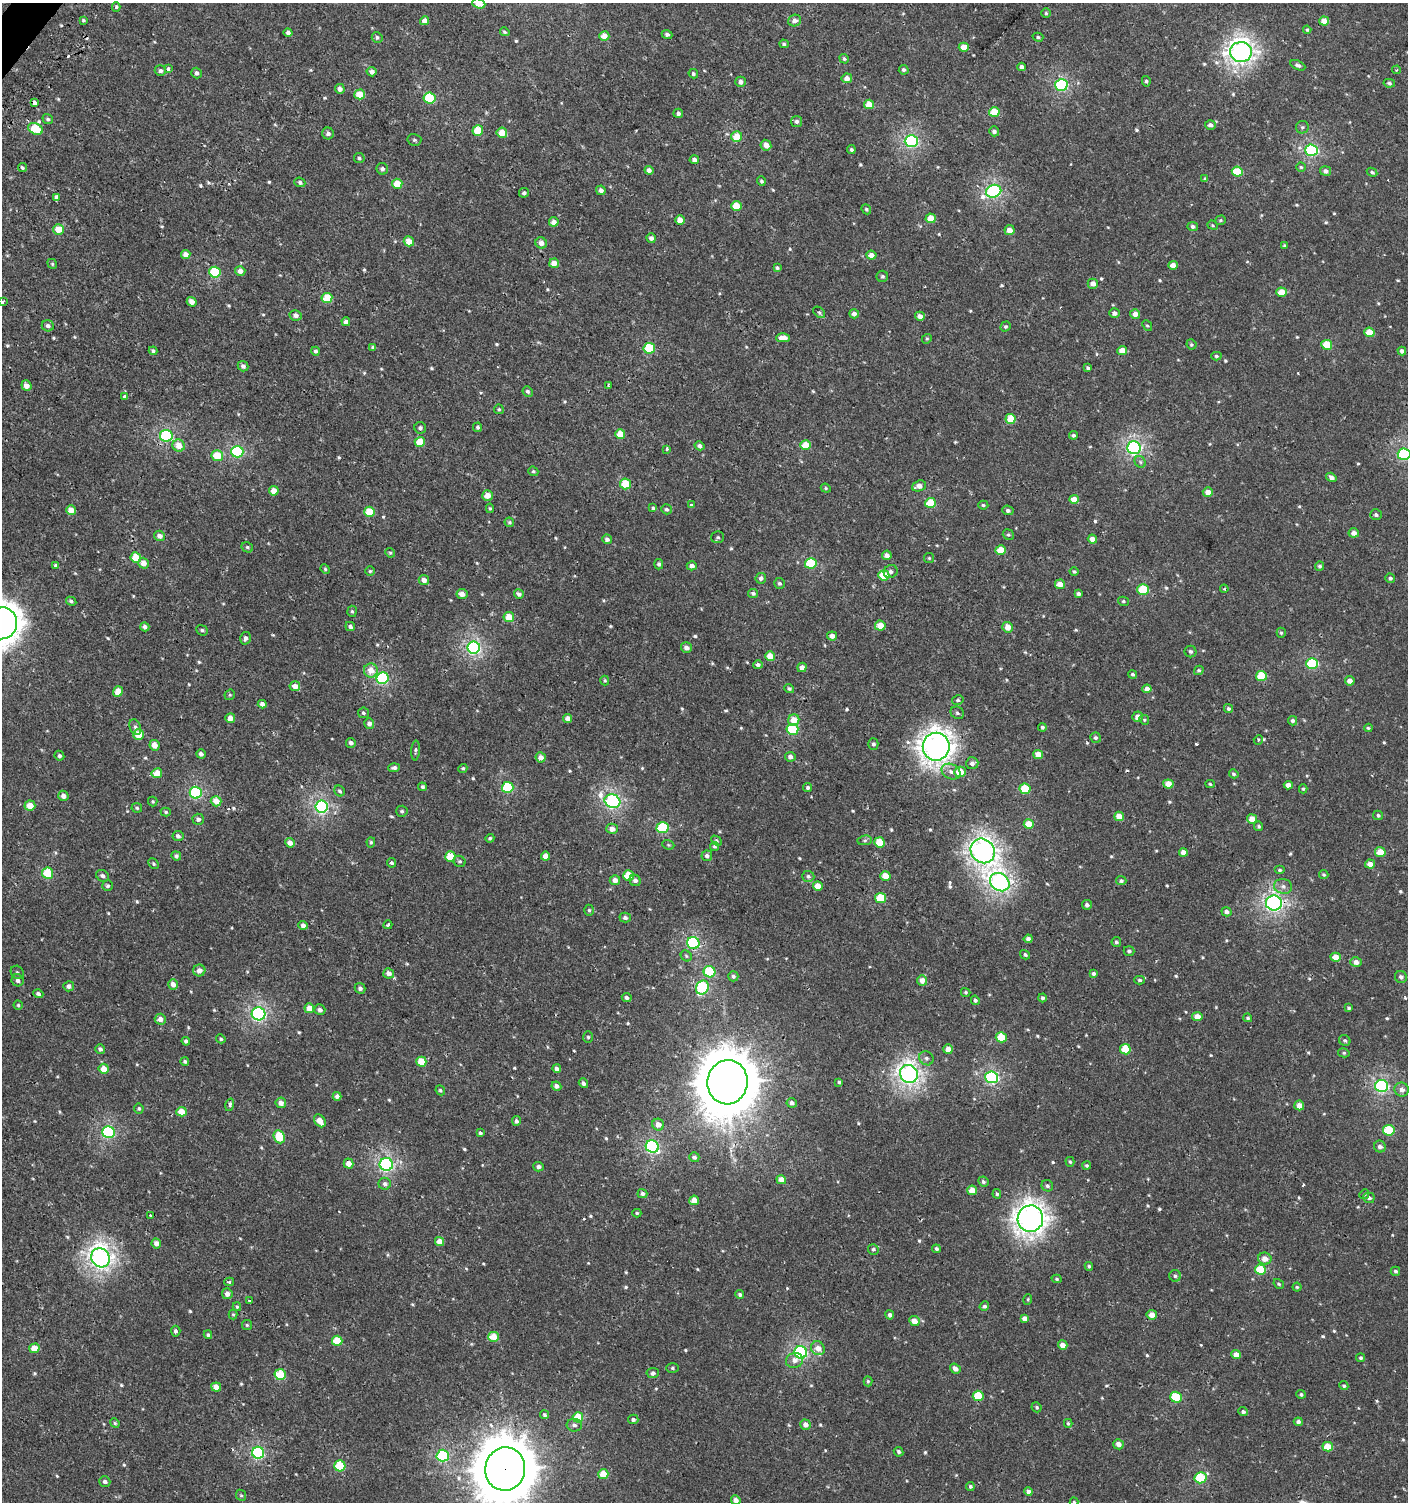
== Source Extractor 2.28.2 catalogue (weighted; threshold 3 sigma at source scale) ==
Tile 11 of 4 x 4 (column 3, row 3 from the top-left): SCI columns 2981-4386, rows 1539-3038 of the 6059 x 6037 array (HDU 1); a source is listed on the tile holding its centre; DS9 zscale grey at full resolution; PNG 1410 x 1504 px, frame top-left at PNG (2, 3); each listed source drawn as its Kron ellipse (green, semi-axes under 4 px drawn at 4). Shown black and unused: <1% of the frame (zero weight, under 2 of 3 exposures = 2% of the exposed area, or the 3 px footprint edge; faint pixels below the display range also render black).
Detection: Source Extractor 2.28.2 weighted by HDU 2 'WHT'; one run over the whole footprint, this tile lists its part. Background 9.47e-04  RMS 0.0025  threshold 0.0115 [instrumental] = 3 sigma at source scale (4.5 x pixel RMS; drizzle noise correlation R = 1.50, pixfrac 1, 0.0396/0.0396 arcsec/px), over >= 5 px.
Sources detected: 689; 2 too faint to see at this stretch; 8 cosmic-ray / hot-pixel residue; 1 long thin detection or spike segment (spike, bleed or trail) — neither listed nor drawn; of the other 678, all 500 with FLUX_AUTO >= 0.34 (the completeness limit of this list) listed and drawn (178 fainter detections not listed), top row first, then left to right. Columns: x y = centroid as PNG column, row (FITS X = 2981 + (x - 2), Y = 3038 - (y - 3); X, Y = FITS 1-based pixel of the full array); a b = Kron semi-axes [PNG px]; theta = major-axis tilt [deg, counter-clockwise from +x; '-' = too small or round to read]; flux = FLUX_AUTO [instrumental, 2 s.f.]
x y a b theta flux
479 4 6 5 - 3.2
116 7 5 4 - 0.39
1046 13 4 4 - 0.4
83 20 3 3 - 0.43
795 20 6 5 - 1.1
425 21 4 4 - 1.8
1324 21 5 4 - 3.2
1307 30 4 4 - 0.36
505 32 5 4 - 0.39
288 33 4 4 - 0.82
667 34 5 4 - 0.66
604 36 5 5 - 2.7
377 37 5 5 - 0.56
1038 37 5 4 - 0.36
784 44 5 4 - 0.43
964 47 5 4 - 3.1
1241 52 11 10 - 140
844 59 5 4 - 0.41
1298 65 8 4 -25 0.72
1021 67 4 4 - 0.9
168 69 4 3 - 1.6
904 70 5 4 - 0.5
1397 70 4 3 - 0.34
160 71 5 5 - 0.7
371 72 5 4 - 0.97
197 73 5 5 - 0.88
693 74 5 4 - 0.49
847 78 5 5 - 1.6
1146 81 5 4 - 0.5
741 82 5 5 - 1.2
1389 83 6 4 -11 0.44
1061 85 6 6 - 31
340 89 5 5 - 1.4
360 94 5 5 - 4.3
429 98 6 5 - 14
34 102 4 3 - 1.2
869 104 5 5 - 4
994 112 5 5 - 5.3
678 113 5 4 - 0.74
48 119 5 4 - 0.49
797 121 5 5 - 0.71
1210 125 5 4 - 0.95
1302 127 6 6 - 0.58
35 129 8 5 -26 8.2
478 131 5 5 - 6.4
994 131 5 5 - 0.8
328 133 6 6 - 0.83
502 133 5 5 - 3.3
737 137 5 5 - 5.3
414 140 7 6 - 0.52
911 141 6 6 - 42
766 145 5 5 - 2
851 150 4 4 - 0.45
1311 150 6 6 - 32
359 158 5 5 - 0.46
694 160 5 4 - 1.1
1301 167 4 4 - 0.36
22 168 5 4 - 0.46
382 169 6 5 - 0.72
649 170 4 4 - 0.92
1325 171 5 4 - 0.95
1237 172 5 5 - 7
1372 172 5 4 - 0.54
1205 179 4 3 - 0.39
761 181 5 4 - 0.48
300 182 5 4 - 0.62
397 184 5 5 - 4.6
601 190 5 4 - 0.94
994 191 8 6 22 44
524 193 5 4 - 0.64
57 197 4 3 - 5.9
736 206 5 5 - 5.5
866 209 5 4 - 0.48
931 218 5 5 - 4.1
680 220 5 4 - 2.6
1220 220 5 4 - 0.41
554 222 5 4 - 1.5
1213 225 5 4 - 0.36
1193 226 5 4 - 0.77
58 229 5 5 - 4
1009 230 5 5 - 2.4
651 238 5 4 - 0.91
409 241 5 5 - 3
541 243 6 5 - 1.6
1284 245 4 4 - 0.35
186 254 4 4 - 1.8
871 255 5 4 - 1.7
554 263 5 4 - 2.5
52 264 5 4 - 0.34
1173 265 5 4 - 2
777 268 4 4 - 0.44
240 271 5 5 - 1.4
215 272 5 5 - 16
882 276 5 5 - 0.54
1093 284 5 5 - 1.6
1282 292 5 4 - 4.4
327 298 5 5 - 6.8
2 302 3 3 - 0.79
192 302 5 4 - 1.7
819 312 7 4 -42 0.67
1114 313 5 4 - 1
854 314 5 4 - 1.3
1135 314 5 5 - 1.8
296 315 6 5 - 1.1
920 316 5 4 - 1.5
346 322 4 4 - 1.3
48 326 6 5 - 0.83
1006 326 5 4 - 0.49
1147 326 6 4 -45 0.36
1369 332 5 4 - 4.3
783 338 7 4 1 2.8
927 339 5 4 - 0.37
1191 344 5 4 - 0.43
1327 345 5 5 - 7.3
373 347 4 4 - 0.45
649 348 6 5 - 13
1122 350 5 4 - 2.5
153 351 4 4 - 0.49
316 351 4 4 - 0.58
1402 351 4 4 - 0.85
1216 356 5 4 - 0.47
243 366 5 5 - 0.73
1088 368 4 3 - 0.46
609 385 4 4 - 0.43
26 386 5 5 - 1.9
528 391 5 4 - 0.58
125 397 4 3 - 2.5
499 409 5 4 - 0.37
1010 419 5 5 - 4.9
478 427 5 4 - 0.48
420 428 6 5 - 0.72
620 434 5 5 - 4.6
1073 435 4 4 - 0.57
166 436 6 6 - 29
420 442 5 5 - 5.9
179 445 6 6 - 3.3
806 445 5 5 - 4.7
700 446 5 4 - 0.81
1134 448 7 6 - 54
667 449 4 3 - 0.69
237 452 6 6 - 26
1404 454 6 5 - 27
217 456 6 5 - 5.7
1140 462 6 5 - 0.53
533 471 5 4 - 0.38
1331 477 5 4 - 1.2
626 484 5 5 - 6.4
919 486 7 5 20 1.8
826 488 5 4 - 0.35
274 491 5 4 - 3.2
1208 492 5 4 - 2.1
487 495 5 5 - 2.7
1074 499 5 4 - 3.4
930 503 5 5 - 8.6
691 505 3 3 - 1.2
983 505 5 4 - 0.4
490 508 5 4 - 0.36
653 508 4 4 - 0.4
667 509 5 5 - 0.56
71 510 5 5 - 2.9
1008 510 6 4 -23 0.76
370 512 5 5 - 6.4
1376 515 6 5 - 0.68
509 522 5 4 - 0.4
1354 533 5 5 - 1.5
1008 535 6 5 - 0.45
159 536 5 5 - 1.4
718 537 6 6 - 0.5
607 539 5 4 - 0.94
1092 539 5 4 - 1.8
247 547 6 5 - 0.5
1001 550 5 4 - 5
390 553 5 4 - 0.34
887 555 5 4 - 1.2
136 557 5 5 - 5.7
929 558 5 5 - 0.35
143 563 5 5 - 2.2
811 563 6 5 - 13
659 564 5 4 - 0.58
56 565 4 3 - 0.46
692 566 5 4 - 1.4
1320 566 4 4 - 0.52
325 569 5 4 - 0.34
370 571 4 4 - 0.39
891 572 7 6 - 0.87
1074 572 4 4 - 0.43
884 575 5 5 - 7.7
761 578 5 5 - 0.82
1390 578 5 5 - 0.49
424 580 5 4 - 1.5
779 583 5 5 - 0.66
1060 584 5 4 - 2.3
1224 589 4 3 - 0.38
1143 590 6 5 - 11
753 593 5 4 - 0.64
462 594 5 5 - 1.7
519 594 5 4 - 0.82
1078 594 4 3 - 0.75
71 601 5 4 - 0.53
1123 601 5 4 - 0.4
352 611 5 4 - 0.43
509 617 5 5 - 4.2
2 623 16 15 - 420
350 626 5 4 - 0.86
880 626 5 5 - 3.5
145 627 4 4 - 0.84
1008 627 5 5 - 2.9
202 630 6 5 - 0.53
1281 633 5 4 - 0.37
832 636 5 4 - 1.5
245 638 6 5 - 0.86
474 648 6 6 - 51
686 648 5 5 - 1.3
1190 651 6 5 - 0.63
770 656 5 5 - 3.3
1312 663 6 5 - 20
758 665 5 4 - 0.68
802 667 5 4 - 1.6
371 670 7 7 - 3.1
1199 670 5 4 - 0.45
1133 674 4 3 - 0.44
1261 676 5 5 - 6.8
382 678 6 6 - 31
605 680 5 4 - 0.38
1350 681 5 4 - 1.6
295 686 5 5 - 2.1
789 689 5 4 - 0.46
1147 689 4 4 - 1.5
118 691 5 5 - 2.8
230 695 5 5 - 0.34
958 700 6 4 13 0.48
262 704 4 4 - 1.1
1228 709 5 4 - 0.57
363 713 5 5 - 0.5
957 713 7 6 - 0.53
1138 717 5 5 - 1.5
230 718 5 5 - 2.1
568 718 4 4 - 1.3
794 720 6 5 - 3.6
1144 720 5 4 - 0.35
1293 721 4 4 - 0.61
369 723 5 5 - 1.1
135 727 8 5 -66 0.8
1042 727 4 4 - 0.47
1368 728 4 3 - 0.37
792 729 6 5 - 16
139 735 5 5 - 4.7
1096 738 5 5 - 0.63
1258 740 5 4 - 0.49
351 743 5 5 - 0.9
873 744 5 5 - 0.57
155 745 5 5 - 1.9
936 747 14 13 - 220
415 750 10 4 86 0.53
201 754 5 4 - 0.85
1038 754 5 4 - 2.8
59 756 5 4 - 0.52
541 757 5 5 - 1.6
790 757 5 5 - 1.1
972 763 6 6 - 0.94
394 768 6 4 4 0.69
463 768 4 4 - 0.43
951 772 10 7 -25 1.5
960 772 5 5 - 5.1
157 773 5 5 - 3.6
1234 774 5 4 - 0.47
1168 784 5 4 - 3.3
1210 784 5 4 - 0.39
1288 785 4 4 - 1.6
422 787 4 4 - 0.53
508 787 6 5 - 14
808 787 4 4 - 0.56
1025 789 5 5 - 8.8
1303 789 4 4 - 0.35
340 791 6 5 - 0.5
196 793 6 6 - 26
63 796 5 5 - 1.4
153 801 5 5 - 0.37
216 801 5 5 - 2.8
612 801 8 6 -24 49
30 805 5 5 - 3.3
321 807 6 6 - 48
137 808 5 5 - 0.44
402 811 6 5 - 0.58
166 812 5 4 - 0.37
1378 815 5 4 - 0.56
1119 816 5 4 - 2.8
198 819 6 5 - 0.79
1252 819 5 4 - 3
1029 824 5 5 - 5
1258 826 5 4 - 0.48
663 828 6 5 - 16
612 829 6 5 - 1.8
178 836 5 5 - 0.86
490 838 4 4 - 0.38
865 840 7 5 6 0.49
716 841 6 4 -43 0.39
371 842 5 4 - 0.37
879 842 5 5 - 6.3
290 843 5 4 - 1.7
668 845 6 4 -21 0.35
714 846 4 4 - 0.36
983 851 13 11 -50 150
1183 852 4 4 - 2.1
1380 852 5 5 - 4.5
176 856 5 4 - 0.67
545 856 4 4 - 2.3
707 856 5 5 - 0.83
450 857 5 5 - 5.3
459 861 6 5 - 0.48
391 863 4 4 - 0.48
154 864 6 4 -47 0.42
1370 864 5 4 - 1.9
1280 870 5 4 - 0.53
48 873 5 5 - 9.8
1324 875 5 4 - 0.43
102 876 7 5 -33 0.87
628 876 5 5 - 6.9
808 876 6 5 - 0.73
885 876 5 5 - 3.7
615 880 5 5 - 1.5
635 880 6 5 - 1
1121 881 5 4 - 0.55
1000 882 10 8 -36 94
108 886 5 5 - 0.54
818 886 5 4 - 2.8
1283 886 9 7 -11 1.2
881 898 5 5 - 9.1
1274 903 8 7 - 76
1087 905 5 4 - 0.75
589 910 5 5 - 0.44
1226 912 5 4 - 1
625 918 6 5 - 0.73
303 925 5 4 - 1.1
388 925 4 4 - 0.41
1028 939 4 4 - 1
1116 942 5 4 - 0.52
693 943 6 6 - 32
1129 951 5 5 - 0.61
1025 955 5 4 - 0.49
686 956 6 5 - 0.43
1336 957 5 4 - 3.3
1356 962 6 5 - 1.4
199 970 6 6 - 1.4
17 972 7 6 - 0.62
709 972 6 5 - 11
389 973 5 5 - 1.5
1093 974 4 4 - 0.65
733 976 5 5 - 0.72
1401 977 6 6 - 0.83
18 980 6 6 - 1
922 980 5 5 - 1.9
1140 980 5 4 - 0.45
173 984 5 4 - 1.7
69 986 5 5 - 0.95
702 987 7 6 - 20
360 988 5 5 - 0.82
966 992 5 4 - 0.36
38 994 5 4 - 0.58
627 998 5 4 - 0.71
1042 998 4 4 - 0.58
975 1000 5 4 - 0.53
18 1005 4 4 - 0.34
309 1008 5 5 - 3
1349 1008 3 3 - 0.45
320 1010 6 5 - 0.94
259 1014 7 6 - 47
1197 1017 5 4 - 2.6
1248 1018 4 4 - 0.48
160 1019 5 5 - 1.8
588 1037 6 5 - 0.47
1001 1037 5 5 - 8.1
221 1039 5 4 - 0.4
186 1041 4 4 - 0.61
1345 1041 6 5 - 0.49
100 1049 5 5 - 0.64
948 1049 5 5 - 2.4
1125 1049 5 5 - 7.3
1344 1053 6 4 -13 0.43
926 1058 7 6 - 0.81
185 1061 4 4 - 0.45
421 1062 5 5 - 5.5
557 1068 4 4 - 0.83
104 1069 5 5 - 3
909 1074 9 8 - 110
992 1077 6 6 - 39
728 1082 22 20 82 1900
839 1082 4 4 - 0.44
583 1083 5 4 - 0.74
556 1086 5 4 - 1.2
1381 1086 6 6 - 41
440 1090 5 4 - 0.42
1402 1090 7 6 - 1.4
337 1096 4 4 - 0.97
281 1103 5 5 - 1.5
792 1103 5 5 - 1
230 1105 6 4 75 0.69
1299 1105 5 5 - 2
139 1108 5 4 - 0.44
181 1112 5 4 - 3.5
320 1121 7 5 -54 2.3
516 1121 5 4 - 0.69
658 1125 6 5 - 2.1
1389 1130 6 5 - 10
108 1132 6 6 - 34
480 1133 4 3 - 0.48
279 1137 7 5 -67 8.2
652 1146 6 6 - 37
1380 1146 6 5 - 1
694 1157 5 5 - 0.83
1070 1162 5 3 - 0.38
349 1164 5 5 - 2.3
386 1164 6 6 - 50
1087 1165 4 4 - 0.41
539 1167 5 4 - 0.88
781 1180 5 4 - 2.2
983 1182 5 4 - 0.59
385 1184 6 6 - 0.74
1047 1186 6 5 - 0.63
972 1190 5 5 - 4.1
642 1194 5 4 - 0.73
997 1194 5 3 - 0.42
1364 1194 5 4 - 0.35
1369 1198 5 5 - 0.84
694 1200 5 4 - 3.3
637 1213 4 4 - 0.38
150 1216 3 3 - 0.59
1030 1219 13 13 - 200
440 1241 4 4 - 2.6
156 1243 5 4 - 1.2
873 1249 5 5 - 0.5
936 1249 4 4 - 0.49
100 1258 10 9 - 120
1265 1259 6 6 - 2.3
1089 1266 4 4 - 0.44
1260 1269 5 5 - 8.9
1395 1271 5 4 - 0.52
1175 1276 6 6 - 0.59
1057 1279 5 4 - 0.35
229 1282 5 4 - 0.66
1279 1284 5 4 - 0.42
1297 1287 4 4 - 0.36
227 1294 5 5 - 1.6
740 1294 4 4 - 0.61
1028 1300 5 3 - 0.37
249 1301 3 3 - 1.9
984 1306 5 4 - 0.64
237 1307 4 3 - 0.35
233 1314 5 4 - 0.34
890 1315 4 4 - 0.81
1152 1315 5 5 - 2.2
1024 1318 4 4 - 1.4
914 1321 5 5 - 2.5
247 1325 5 5 - 0.41
176 1331 5 4 - 0.64
208 1335 4 3 - 0.41
493 1337 5 5 - 4.9
337 1341 5 5 - 7.2
1063 1345 5 4 - 2
34 1348 5 5 - 4
818 1348 7 6 - 2.3
801 1352 6 6 - 42
1236 1354 5 4 - 2
1361 1358 4 4 - 0.54
794 1360 8 7 - 1.5
672 1368 6 5 - 0.45
955 1369 6 4 -39 1.3
653 1373 6 5 - 0.58
280 1375 6 5 - 8.6
868 1381 5 4 - 0.35
1344 1386 5 4 - 0.44
216 1387 5 4 - 2.4
1301 1394 4 4 - 0.5
978 1396 5 5 - 9.2
1176 1397 6 5 - 11
1036 1407 5 4 - 0.43
1243 1411 5 4 - 0.61
544 1415 4 4 - 0.72
578 1417 5 5 - 7.1
633 1419 5 4 - 0.65
1298 1422 4 4 - 0.81
115 1423 5 4 - 0.38
1068 1423 4 3 - 0.37
574 1425 7 6 - 0.86
805 1425 5 5 - 1.7
1118 1444 5 5 - 1.4
1328 1447 5 5 - 5.1
898 1452 5 4 - 0.55
258 1453 6 6 - 34
443 1456 6 6 - 27
340 1466 5 5 - 11
505 1469 22 20 82 2000
603 1474 5 5 - 4.4
1201 1478 6 5 - 15
105 1481 5 5 - 0.81
970 1487 4 4 - 0.48
1028 1491 4 4 - 1.2
241 1495 6 5 - 0.39
736 1500 5 4 - 1.4
1074 1502 5 4 - 0.41
Overlapping masked pixels (flux is a lower limit): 3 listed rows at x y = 34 102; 1274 903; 505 1469
Isophote crosses this tile's border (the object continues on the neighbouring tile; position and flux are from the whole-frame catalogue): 7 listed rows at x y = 479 4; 2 302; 1404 454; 2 623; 505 1469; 736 1500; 1074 1502